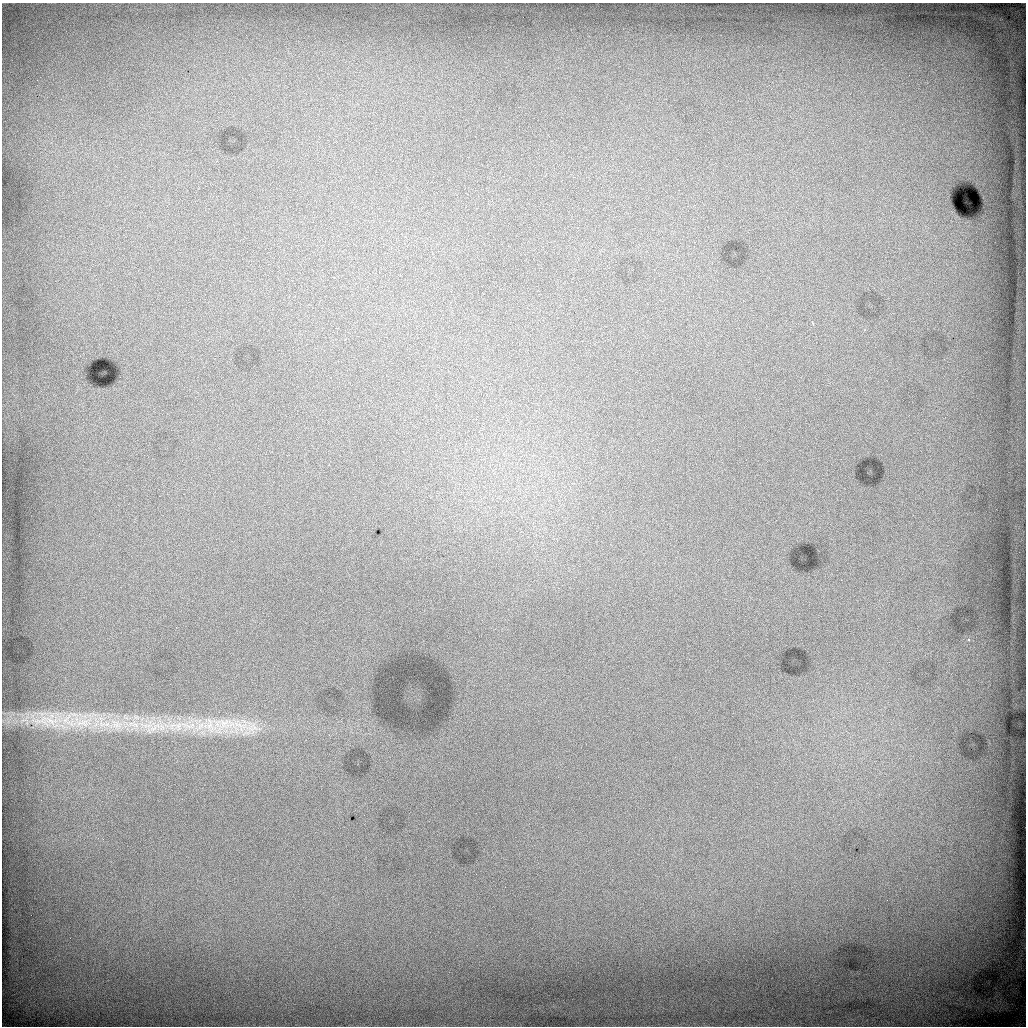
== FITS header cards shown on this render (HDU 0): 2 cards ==
NAXIS1  =                 1024 / length of data axis 1
NAXIS2  =                 1024 / length of data axis 2

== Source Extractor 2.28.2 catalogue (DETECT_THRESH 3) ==
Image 1024 x 1024 px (HDU 0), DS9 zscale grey, 1 PNG px = 1 image px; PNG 1028 x 1028 px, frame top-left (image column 1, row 1024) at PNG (2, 3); no overlay
Background 2920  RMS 23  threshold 68.3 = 3 sigma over >= 5 px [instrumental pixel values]
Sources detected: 15; all 15 listed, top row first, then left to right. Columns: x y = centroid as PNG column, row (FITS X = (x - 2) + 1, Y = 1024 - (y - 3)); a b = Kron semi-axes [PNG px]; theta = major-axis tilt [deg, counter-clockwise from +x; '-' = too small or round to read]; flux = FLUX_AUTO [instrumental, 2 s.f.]
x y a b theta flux
890 117 3 3 - 1400
813 323 5 3 - 1500
176 627 2 2 - 1000
968 640 5 5 - 3500
49 720 63 26 -1 120000
83 722 42 20 -12 96000
116 724 22 15 -23 43000
218 724 15 12 84 24000
135 725 17 9 -21 24000
173 725 16 10 40 21000
209 725 17 11 -66 23000
240 725 28 12 -11 45000
200 726 14 8 55 16000
254 727 15 7 -49 12000
154 728 20 12 71 24000